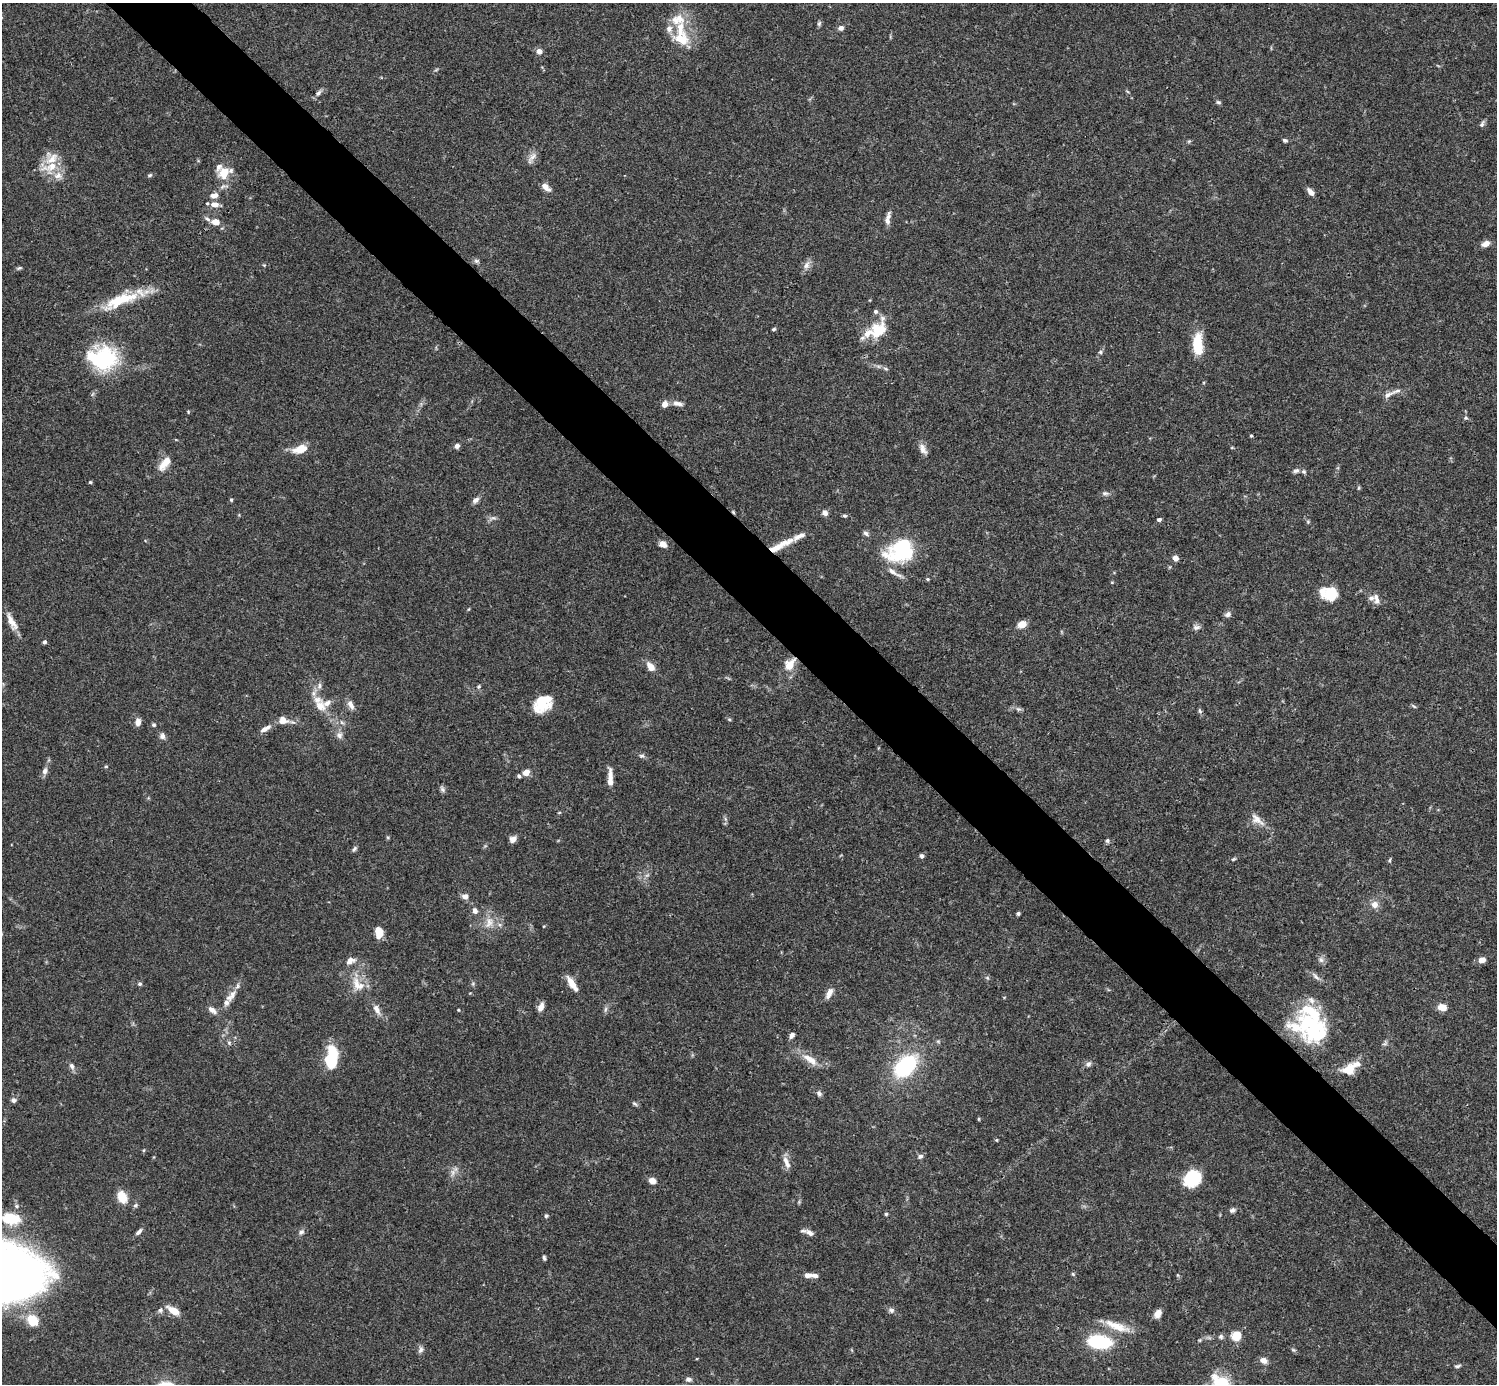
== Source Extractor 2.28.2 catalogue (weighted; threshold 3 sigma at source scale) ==
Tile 6 of 4 x 4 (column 2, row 2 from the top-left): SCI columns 1495-2989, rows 2920-4301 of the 5982 x 5981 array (HDU 1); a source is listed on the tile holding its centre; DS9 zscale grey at full resolution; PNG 1499 x 1386 px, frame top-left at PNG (2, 3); no overlay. Shown black and unused: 5% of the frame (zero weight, under 3 of 4 exposures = <1% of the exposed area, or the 3 px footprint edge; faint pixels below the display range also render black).
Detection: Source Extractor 2.28.2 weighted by HDU 2 'WHT'; one run over the whole footprint, this tile lists its part. Background 0.0692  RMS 0.0032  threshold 0.0144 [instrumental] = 3 sigma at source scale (4.5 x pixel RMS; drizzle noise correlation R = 1.50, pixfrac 1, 0.05/0.05 arcsec/px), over >= 5 px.
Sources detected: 206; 1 too faint to see at this stretch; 6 inside a brighter object's white glare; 1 cosmic-ray / hot-pixel residue — not listed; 24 inside a brighter listed object's ellipse — not listed separately; the other 174 listed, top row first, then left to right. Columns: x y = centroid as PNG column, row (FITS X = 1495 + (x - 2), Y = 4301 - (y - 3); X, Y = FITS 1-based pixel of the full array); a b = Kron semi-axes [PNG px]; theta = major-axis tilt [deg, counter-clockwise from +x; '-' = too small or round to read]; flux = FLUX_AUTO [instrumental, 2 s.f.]
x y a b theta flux
678 19 22 16 15 6.3
819 24 7 5 73 0.61
841 28 7 6 - 1.2
681 39 22 15 -15 7.6
539 51 6 6 - 1.7
436 70 6 3 20 0.39
319 93 11 6 53 1.1
1218 102 6 4 -16 0.59
1482 124 10 5 58 0.78
1285 140 6 5 - 0.62
1189 141 6 4 43 0.42
532 158 19 7 56 2
50 167 28 16 17 7.4
224 173 19 14 58 6.1
150 175 6 4 29 0.57
546 187 12 6 -43 2.2
1311 192 9 5 -44 1.8
214 195 10 6 16 2
215 204 12 7 -4 2.4
207 219 9 5 -36 0.91
887 219 15 6 79 1.8
215 222 7 5 -9 3.7
1486 244 9 6 23 2.3
476 261 8 6 13 0.71
264 265 4 4 - 0.29
806 265 13 8 69 1.8
19 268 7 4 16 0.53
120 300 52 14 22 14
774 329 4 3 - 0.47
877 331 24 15 83 7.4
1198 344 24 10 -89 9.6
1100 352 6 5 - 0.58
104 359 33 30 53 24
886 369 7 4 -30 0.62
1388 395 21 6 26 1.8
677 403 14 6 -11 1.7
665 404 7 6 - 2.2
188 412 4 4 - 0.29
1466 418 6 5 - 0.57
1251 436 4 3 - 0.38
457 446 6 5 - 1.3
300 449 16 8 16 5.6
923 449 16 8 -61 2.1
165 463 21 10 51 3.9
1296 471 9 6 20 0.95
90 482 4 4 - 0.39
1359 488 6 4 89 0.4
1105 493 10 5 1 0.94
231 500 5 4 - 0.4
475 500 10 6 43 1.3
825 513 7 6 - 1.3
845 516 6 4 -1 0.51
492 518 13 4 13 0.94
1159 520 5 4 - 0.83
1308 522 5 5 - 0.43
866 533 8 5 -40 0.93
663 544 7 5 -29 2.8
780 545 35 7 27 5.9
901 551 35 20 33 20
1175 558 6 5 - 2
928 579 5 4 - 0.37
1112 582 5 3 - 0.27
1331 593 17 14 32 8
1377 601 9 7 87 1.4
469 609 5 3 - 0.29
1228 614 9 7 32 1.1
11 622 24 8 -63 3.4
1022 624 10 7 25 3
1196 627 10 7 4 1.1
44 642 5 4 - 0.64
790 664 16 10 54 4.8
650 667 12 8 -55 2.8
319 686 9 6 80 1.2
479 687 7 5 47 0.58
542 703 20 15 43 11
350 705 13 7 -62 1.9
320 706 18 15 -64 5
1414 706 8 3 -34 0.4
1018 709 8 6 -19 0.83
1200 711 7 5 -60 0.59
729 719 5 3 - 0.42
283 720 13 10 -10 2.9
138 722 8 6 86 2.1
342 722 7 4 -44 0.74
154 725 5 4 - 0.54
265 729 15 6 30 2.1
339 735 9 8 - 1.5
162 736 8 7 - 1.2
642 756 7 6 - 0.79
106 766 5 3 - 0.32
45 771 10 7 74 1.4
526 772 5 4 - 4.3
519 776 6 5 - 0.59
610 778 21 6 -89 3.1
442 789 9 6 -58 0.88
559 813 5 3 - 0.28
1257 820 22 10 -39 3.4
513 839 7 6 - 1.7
1107 840 6 6 - 0.68
354 849 9 5 57 0.69
922 856 5 5 - 0.84
1233 859 7 4 26 0.48
1390 860 6 4 87 0.41
465 896 7 6 - 1.6
1374 905 10 9 - 2.3
475 911 9 7 -64 1.3
1018 913 4 4 - 0.56
489 922 18 12 77 4.1
379 933 9 6 -89 6.2
1321 960 9 7 -58 1.1
1482 960 8 6 11 1.9
350 961 13 8 21 2
1316 976 15 5 -46 1.2
987 978 6 5 - 0.57
140 984 5 5 - 0.6
473 984 6 5 - 0.52
572 984 20 7 -58 3.8
357 985 24 10 -78 4.5
829 993 14 7 65 2.2
232 994 16 8 65 2.8
541 1007 10 6 70 2.2
1442 1007 7 6 - 4.5
605 1009 9 4 81 0.78
212 1010 13 6 -40 1.8
377 1010 15 7 -63 2.3
458 1010 3 3 - 0.26
1312 1024 51 26 -1 26
792 1035 7 5 55 1.1
229 1043 6 5 - 0.61
333 1055 21 9 -81 10
810 1059 23 9 -35 4.6
1088 1064 8 7 - 1.1
72 1066 10 7 -64 1.2
905 1066 24 15 43 30
1348 1069 18 13 21 5.2
819 1093 8 6 -63 0.91
13 1100 7 6 - 1
635 1104 9 5 -34 0.65
979 1119 5 3 - 0.33
996 1140 4 4 - 0.31
144 1150 5 3 - 0.33
920 1156 7 6 - 0.86
786 1162 18 7 -68 2.3
453 1173 11 7 72 1.6
1192 1178 17 14 40 15
652 1181 7 6 - 2.5
122 1197 12 8 -67 5.8
135 1205 7 5 50 0.65
17 1206 6 5 - 0.59
1232 1210 8 6 23 0.93
886 1214 4 4 - 0.45
546 1216 5 5 - 0.52
10 1218 19 11 -12 11
139 1232 9 5 47 1.1
301 1232 9 6 43 1
810 1233 14 6 -28 1.6
544 1258 6 4 -77 0.6
1073 1274 5 5 - 0.45
807 1275 9 6 -3 1.4
160 1310 7 7 - 0.88
173 1310 15 7 -31 3.9
891 1310 8 6 -9 0.95
1158 1314 8 6 60 2.8
33 1320 16 12 -44 6.6
1117 1326 37 9 -20 6.2
1236 1336 7 7 - 6.8
1221 1337 7 7 - 0.74
1099 1342 21 11 -7 23
421 1350 10 7 72 1.1
1293 1350 6 5 - 0.5
1263 1360 9 7 -27 1.7
1457 1366 8 4 14 0.62
688 1379 8 6 -19 1
1221 1384 30 18 -42 13
Overlapping masked pixels (flux is a lower limit): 4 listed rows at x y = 780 545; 790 664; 1312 1024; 1221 1384
Isophote crosses this tile's border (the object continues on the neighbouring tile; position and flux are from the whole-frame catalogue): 1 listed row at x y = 1221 1384